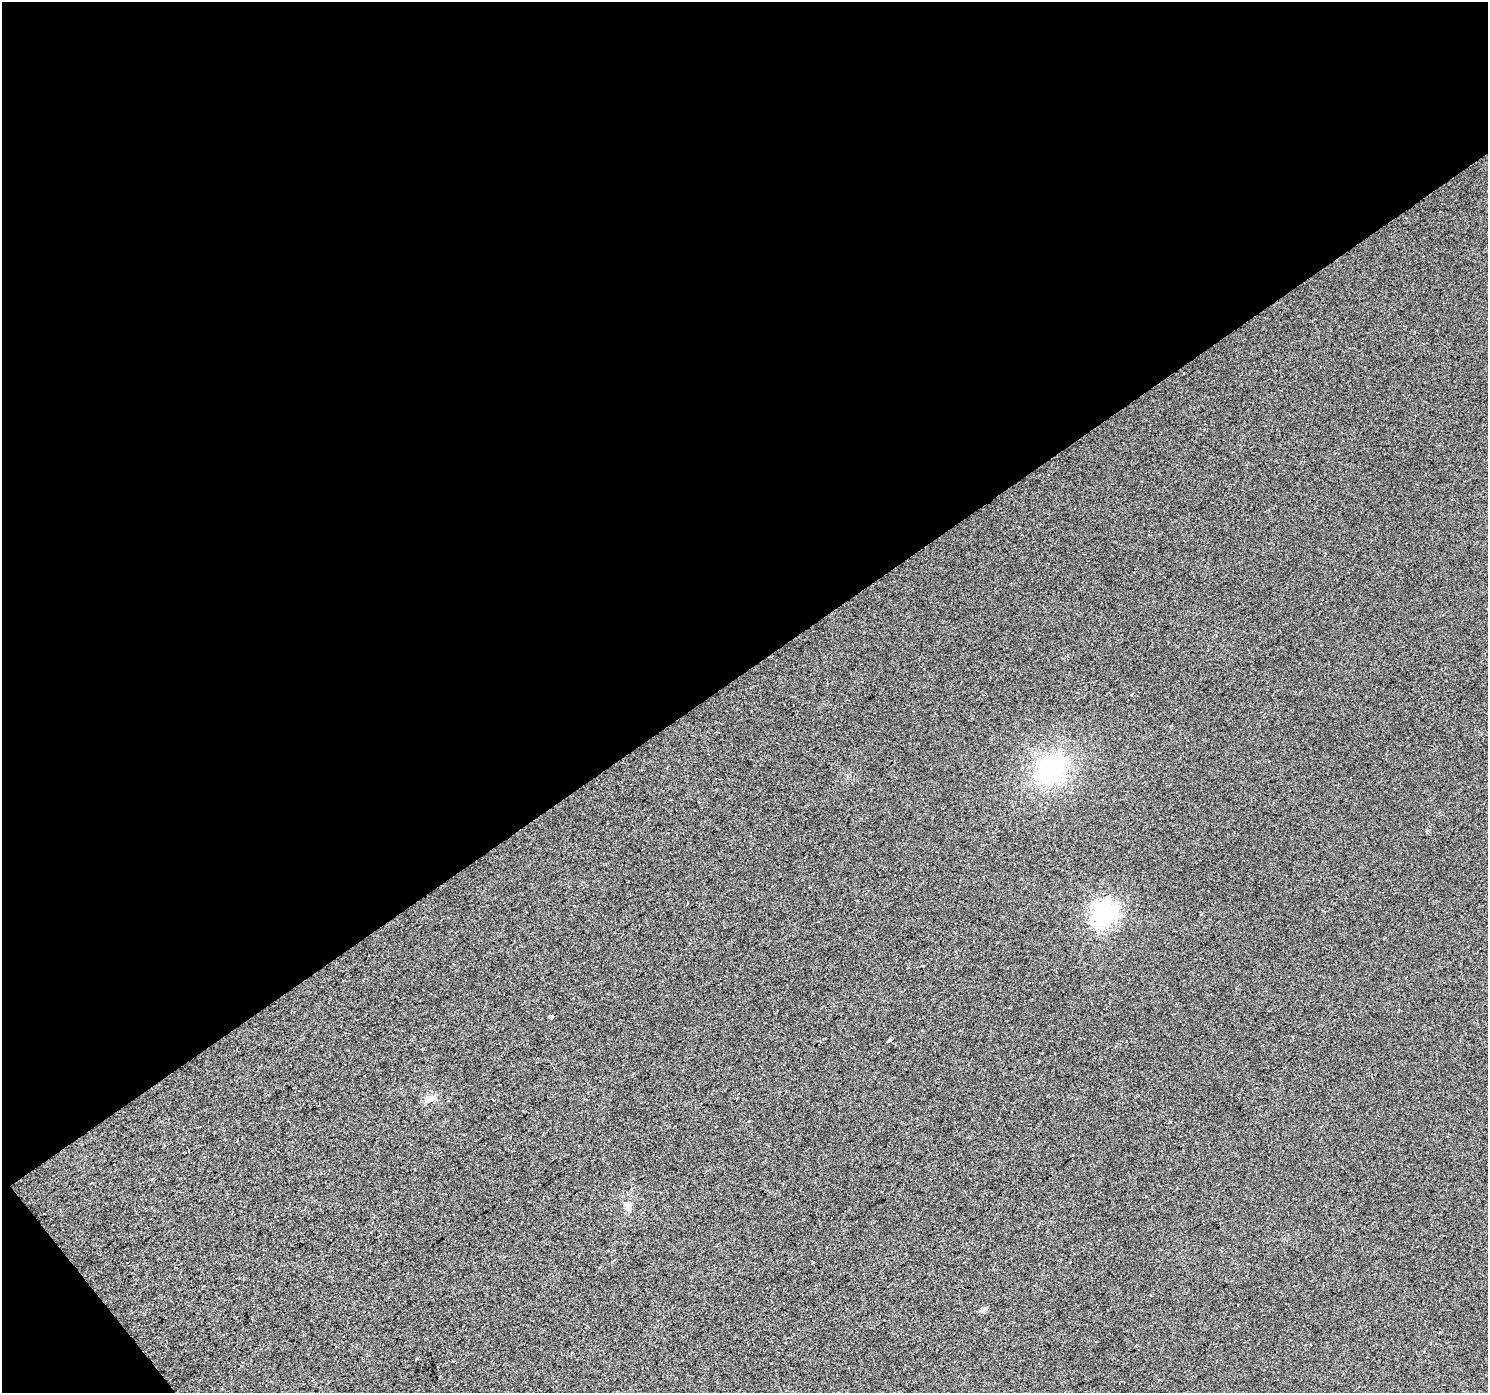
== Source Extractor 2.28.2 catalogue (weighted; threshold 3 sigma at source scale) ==
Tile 1 of 2 x 2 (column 1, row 1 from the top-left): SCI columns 1-1486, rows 1481-2871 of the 2972 x 2943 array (HDU 1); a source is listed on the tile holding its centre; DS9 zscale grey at full resolution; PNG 1490 x 1395 px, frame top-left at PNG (2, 2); no overlay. Shown black and unused: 49% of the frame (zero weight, under 2 of 3 exposures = <1% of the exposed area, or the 3 px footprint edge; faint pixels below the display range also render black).
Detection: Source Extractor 2.28.2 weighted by HDU 2 'WHT'; one run over the whole footprint, this tile lists its part. Background 0.0222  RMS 0.0081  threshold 0.0364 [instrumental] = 3 sigma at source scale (4.5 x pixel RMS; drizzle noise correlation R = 1.50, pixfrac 1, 0.0396/0.0396 arcsec/px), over >= 5 px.
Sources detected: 8; all 8 listed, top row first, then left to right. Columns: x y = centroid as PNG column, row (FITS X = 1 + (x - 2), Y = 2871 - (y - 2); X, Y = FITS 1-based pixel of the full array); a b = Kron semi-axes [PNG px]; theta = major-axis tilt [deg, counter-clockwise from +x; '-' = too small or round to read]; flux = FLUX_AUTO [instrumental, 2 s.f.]
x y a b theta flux
1132 695 3 3 - 1.2
1052 769 35 25 39 95
1105 913 9 9 - 450
551 1017 4 3 - 9.3
890 1040 4 3 - 1.6
430 1099 12 9 43 5.5
627 1204 9 7 3 3.1
983 1310 7 6 - 3.5